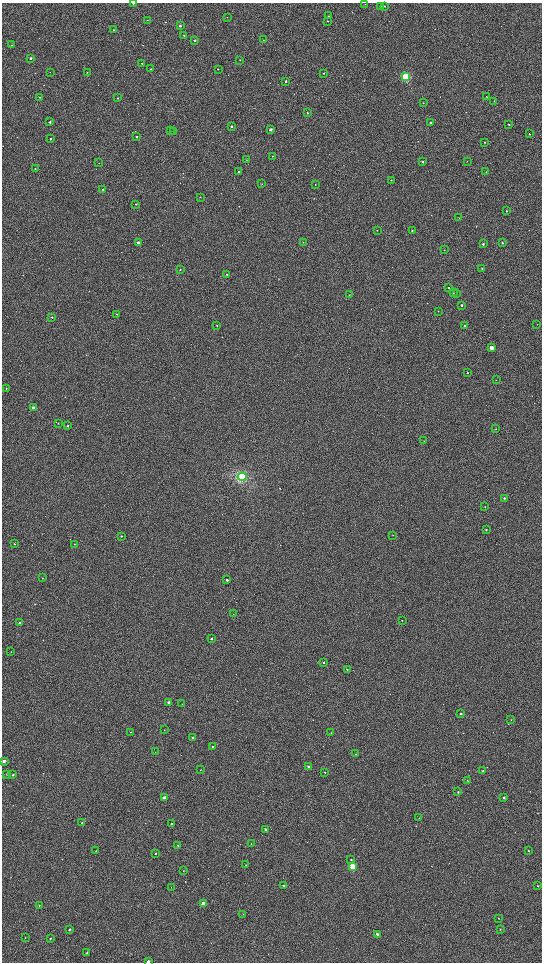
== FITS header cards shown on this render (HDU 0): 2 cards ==
NAXIS1  =                 1080 / length of data axis 1
NAXIS2  =                 1920 / length of data axis 2

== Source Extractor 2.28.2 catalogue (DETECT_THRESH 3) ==
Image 1080 x 1920 px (HDU 0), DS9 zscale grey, zoomed out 1/2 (1 PNG px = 2 x 2 image px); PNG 544 x 964 px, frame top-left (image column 1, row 1919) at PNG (2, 3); each listed source drawn as its Kron ellipse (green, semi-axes under 4 px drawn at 4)
Background 752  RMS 85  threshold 255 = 3 sigma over >= 5 px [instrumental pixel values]
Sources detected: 167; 14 cannot appear on this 1/2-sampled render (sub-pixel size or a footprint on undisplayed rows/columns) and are neither listed nor drawn; the other 153 listed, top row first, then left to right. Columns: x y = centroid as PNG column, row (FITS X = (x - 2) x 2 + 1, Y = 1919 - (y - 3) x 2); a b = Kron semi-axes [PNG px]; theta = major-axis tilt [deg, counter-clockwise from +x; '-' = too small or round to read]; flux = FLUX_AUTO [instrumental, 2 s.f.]
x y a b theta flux
133 3 2 1 - 8.3e+04
365 4 2 2 - 7.6e+03
380 6 2 2 - 1.1e+04
384 6 2 2 - 1.4e+04
329 16 2 2 - 7.8e+03
227 17 2 2 - 4.7e+03
147 20 2 2 - 4.0e+03
327 21 2 2 - 9.7e+03
180 26 2 2 - 3.1e+04
113 30 2 2 - 1.2e+04
184 35 2 2 - 1.1e+04
195 40 2 2 - 4.0e+04
263 40 2 1 - 4.5e+03
12 45 2 2 - 1.0e+04
31 58 2 2 - 3.8e+04
240 60 2 1 - 5.6e+03
142 63 2 2 - 1.3e+04
150 69 2 2 - 1.3e+04
218 69 2 1 - 1.1e+04
50 72 2 1 - 3.4e+03
87 72 2 2 - 6.2e+03
324 73 2 2 - 1.5e+04
406 77 4 3 - 1.2e+06
286 81 3 2 - 2.4e+04
486 96 2 2 - 8.5e+03
40 97 2 2 - 1.7e+04
118 98 2 2 - 1.4e+04
494 101 2 2 - 1.2e+04
423 103 2 2 - 6.8e+03
308 113 2 2 - 2.1e+04
50 122 2 2 - 3.2e+04
431 123 2 2 - 2.5e+04
509 124 2 2 - 1.4e+04
232 126 2 2 - 3.5e+04
271 129 2 2 - 9.8e+04
170 131 2 2 - 6.6e+03
174 131 2 2 - 2.0e+04
529 134 2 2 - 2.0e+04
136 137 2 2 - 1.9e+04
50 139 2 2 - 2.5e+04
484 142 2 2 - 1.3e+04
272 156 2 2 - 5.8e+03
247 160 2 2 - 5.0e+03
467 161 2 2 - 6.6e+03
423 162 2 2 - 3.7e+04
99 163 2 1 - 4.3e+03
35 169 2 2 - 1.2e+04
239 172 2 2 - 2.0e+04
486 172 2 1 - 4.6e+03
391 180 2 2 - 9.1e+03
262 184 2 2 - 8.3e+03
315 184 2 2 - 9.3e+03
103 189 2 2 - 2.2e+04
200 197 2 2 - 1.0e+04
136 204 2 2 - 9.7e+03
506 211 2 2 - 1.1e+04
459 218 2 2 - 5.5e+03
377 230 2 2 - 9.1e+03
412 230 2 2 - 1.4e+04
303 242 2 2 - 5.3e+03
138 243 2 2 - 1.1e+05
502 243 2 2 - 2.1e+04
483 244 2 2 - 2.5e+04
444 250 2 2 - 6.2e+03
482 268 2 2 - 1.3e+04
180 270 2 2 - 1.4e+04
227 274 2 2 - 2.5e+04
448 287 2 2 - 1.2e+04
453 293 2 2 - 2.3e+04
456 293 2 2 - 9.6e+03
349 295 3 2 - 1.3e+04
461 305 2 2 - 2.9e+04
438 311 3 2 - 9.8e+03
116 314 2 2 - 1.0e+04
52 317 2 2 - 1.2e+04
537 324 2 1 - 4.4e+03
217 325 2 2 - 8.9e+03
465 326 2 2 - 3.5e+04
491 348 2 2 - 3.1e+05
467 373 2 2 - 1.0e+04
496 380 2 1 - 4.5e+03
6 389 3 2 - 7.8e+03
33 407 2 2 - 1.1e+05
58 423 2 1 - 6.0e+03
68 426 2 2 - 1.6e+04
496 429 2 2 - 5.9e+03
424 441 2 2 - 5.5e+03
242 477 4 4 - 1.0e+06
504 498 2 2 - 2.8e+04
485 507 2 2 - 1.1e+04
486 530 2 2 - 2.3e+04
393 535 2 1 - 3.6e+03
121 536 2 2 - 1.7e+04
14 544 2 2 - 1.3e+04
74 544 2 2 - 7.5e+03
42 578 2 2 - 5.3e+03
227 580 2 2 - 4.9e+04
233 614 2 1 - 3.6e+03
402 620 2 2 - 6.1e+03
19 623 2 2 - 3.6e+04
211 638 2 2 - 4.6e+04
11 652 2 2 - 4.4e+03
324 663 2 2 - 1.2e+04
347 669 2 2 - 1.7e+04
169 702 2 2 - 5.8e+04
182 704 2 1 - 3.5e+03
461 714 2 2 - 4.3e+04
511 720 2 2 - 4.7e+03
164 730 2 2 - 7.3e+03
131 732 2 2 - 5.0e+03
331 733 2 1 - 6.3e+03
192 737 2 2 - 2.8e+04
212 746 2 2 - 1.5e+04
155 752 2 2 - 4.8e+03
356 754 2 2 - 9.8e+03
4 761 2 2 - 1.2e+05
308 766 2 2 - 3.5e+04
200 770 2 2 - 6.6e+03
483 771 3 2 - 1.4e+04
325 772 2 2 - 1.5e+04
6 774 2 2 - 5.7e+03
13 775 2 2 - 2.7e+04
467 781 2 2 - 8.6e+03
458 792 2 2 - 1.6e+04
164 798 2 2 - 1.7e+05
504 798 2 2 - 2.9e+04
419 818 2 2 - 6.3e+03
82 823 2 2 - 1.3e+04
171 824 2 2 - 3.1e+04
265 829 2 2 - 3.0e+04
251 843 2 2 - 7.8e+03
178 845 2 2 - 8.6e+03
528 850 2 2 - 1.1e+04
96 851 2 2 - 1.2e+04
155 854 2 2 - 1.3e+04
351 860 3 3 - 1.2e+04
246 865 2 1 - 6.1e+03
353 867 3 3 - 7.4e+05
183 871 2 2 - 8.9e+03
283 886 2 2 - 3.7e+04
538 886 2 2 - 9.3e+03
171 887 2 2 - 4.1e+03
203 904 2 2 - 1.6e+05
39 906 3 2 - 7.5e+03
243 914 2 2 - 4.5e+03
498 918 2 2 - 8.2e+03
69 929 3 2 - 2.6e+04
500 929 2 2 - 8.1e+03
377 934 2 2 - 3.2e+04
25 938 2 2 - 6.2e+03
50 939 2 2 - 1.3e+04
87 953 3 2 - 1.7e+04
148 961 2 2 - 4.2e+04
At the frame edge (FLAGS 8, measured only in part): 3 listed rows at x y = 133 3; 4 761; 148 961
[14 sub-pixel or undisplayed-footprint detections neither listed nor drawn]

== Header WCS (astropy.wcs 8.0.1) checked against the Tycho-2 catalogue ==
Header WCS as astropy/WCSLIB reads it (CRVAL/CRPIX/CD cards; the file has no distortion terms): RA---TAN/DEC--TAN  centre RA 21:01:46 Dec +68:08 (315.44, +68.13 deg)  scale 2.37 arcsec/px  FOV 42.7' x 76.0'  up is +58 deg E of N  parity flipped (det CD > 0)
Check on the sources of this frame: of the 60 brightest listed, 45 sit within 7.1 arcsec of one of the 180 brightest Tycho-2 stars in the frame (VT <= 12.74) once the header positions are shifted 0.73 arcsec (0.29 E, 0.67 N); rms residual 2.52 arcsec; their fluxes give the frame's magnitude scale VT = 22.85 - 2.5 log10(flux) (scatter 0.14 mag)
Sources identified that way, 50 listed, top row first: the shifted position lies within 7.1 arcsec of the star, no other Tycho-2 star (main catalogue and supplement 1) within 14.2 arcsec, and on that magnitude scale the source's flux lands within +1.5 / -3 mag of the star's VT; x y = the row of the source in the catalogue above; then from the Tycho-2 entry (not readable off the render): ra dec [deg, ICRS J2000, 3 dp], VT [Tycho-2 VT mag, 2 dp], TYC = Tycho-2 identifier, HIP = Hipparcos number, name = IAU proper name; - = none
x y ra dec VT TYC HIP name
133 3 316.648 +68.613 10.15 4460-2248-1 - -
384 6 317.097 +68.326 12.13 4460-1569-1 - -
180 26 316.662 +68.544 12.10 4460-1999-1 - -
31 58 316.282 +68.691 11.40 4460-1398-1 - -
406 77 316.920 +68.254 6.89 4460-1485-1 104291 -
40 97 316.178 +68.654 12.16 4460-74-1 - -
308 113 316.630 +68.341 12.23 4460-2165-1 - -
50 122 316.121 +68.626 12.00 4460-763-1 - -
431 123 316.824 +68.195 12.03 4460-2105-1 - -
232 126 316.448 +68.418 11.65 4460-814-1 - -
271 129 316.511 +68.372 10.44 4460-2738-1 - -
174 131 316.324 +68.480 12.16 4460-1671-1 - -
136 137 316.239 +68.518 12.41 4460-2160-1 - -
50 139 316.071 +68.613 11.75 4460-1488-1 - -
484 142 316.862 +68.121 13.01 4460-2053-1 - -
423 162 316.691 +68.178 11.28 4460-1909-1 - -
315 184 316.425 +68.284 12.70 4460-2145-1 - -
412 230 316.464 +68.143 11.77 4460-2321-1 - -
138 243 315.917 +68.443 10.19 4460-1680-1 - -
502 243 316.591 +68.033 11.95 4460-2416-1 - -
482 268 316.477 +68.038 12.46 4460-2785-1 - -
227 274 315.987 +68.322 11.90 4460-2361-1 - -
448 287 316.357 +68.063 12.29 4460-2850-1 - -
453 293 316.349 +68.054 11.93 4460-2609-1 - -
461 305 316.328 +68.036 11.59 4460-2365-1 - -
465 326 316.271 +68.018 11.61 4460-2961-1 - -
491 348 316.255 +67.973 9.08 4460-2805-1 - -
33 407 315.215 +68.445 10.29 4460-1024-1 103702 -
242 477 315.404 +68.163 7.47 4460-3015-1 103763 -
504 498 315.828 +67.855 11.87 4460-1159-1 - -
486 530 315.701 +67.853 12.04 4460-625-1 - -
227 580 315.066 +68.108 10.95 4460-2532-1 - -
19 623 314.540 +68.308 11.36 4460-2154-1 - -
211 638 314.861 +68.083 11.91 4460-2199-1 - -
169 702 314.591 +68.085 11.00 4460-2803-1 - -
461 714 315.110 +67.753 11.14 4460-916-1 - -
192 737 314.532 +68.033 11.56 4460-2620-1 - -
4 761 314.097 +68.225 10.20 4460-1961-1 - -
308 766 314.667 +67.885 11.35 4460-2993-1 - -
13 775 314.074 +68.205 11.41 4460-2919-1 - -
164 798 314.300 +68.022 9.99 4460-2439-1 - -
504 798 314.944 +67.645 11.47 4460-889-1 - -
171 824 314.237 +67.995 11.75 4460-2555-1 - -
265 829 314.402 +67.887 11.84 4460-2994-1 - -
353 867 314.458 +67.763 7.88 4460-157-1 103474 -
283 886 314.270 +67.826 11.96 4460-537-1 - -
203 904 314.064 +67.902 9.77 4460-2985-1 - -
377 934 314.309 +67.688 11.63 4460-910-1 - -
87 953 313.694 +67.994 12.65 4460-2801-1 - -
148 961 313.786 +67.920 10.84 4460-2887-1 - -